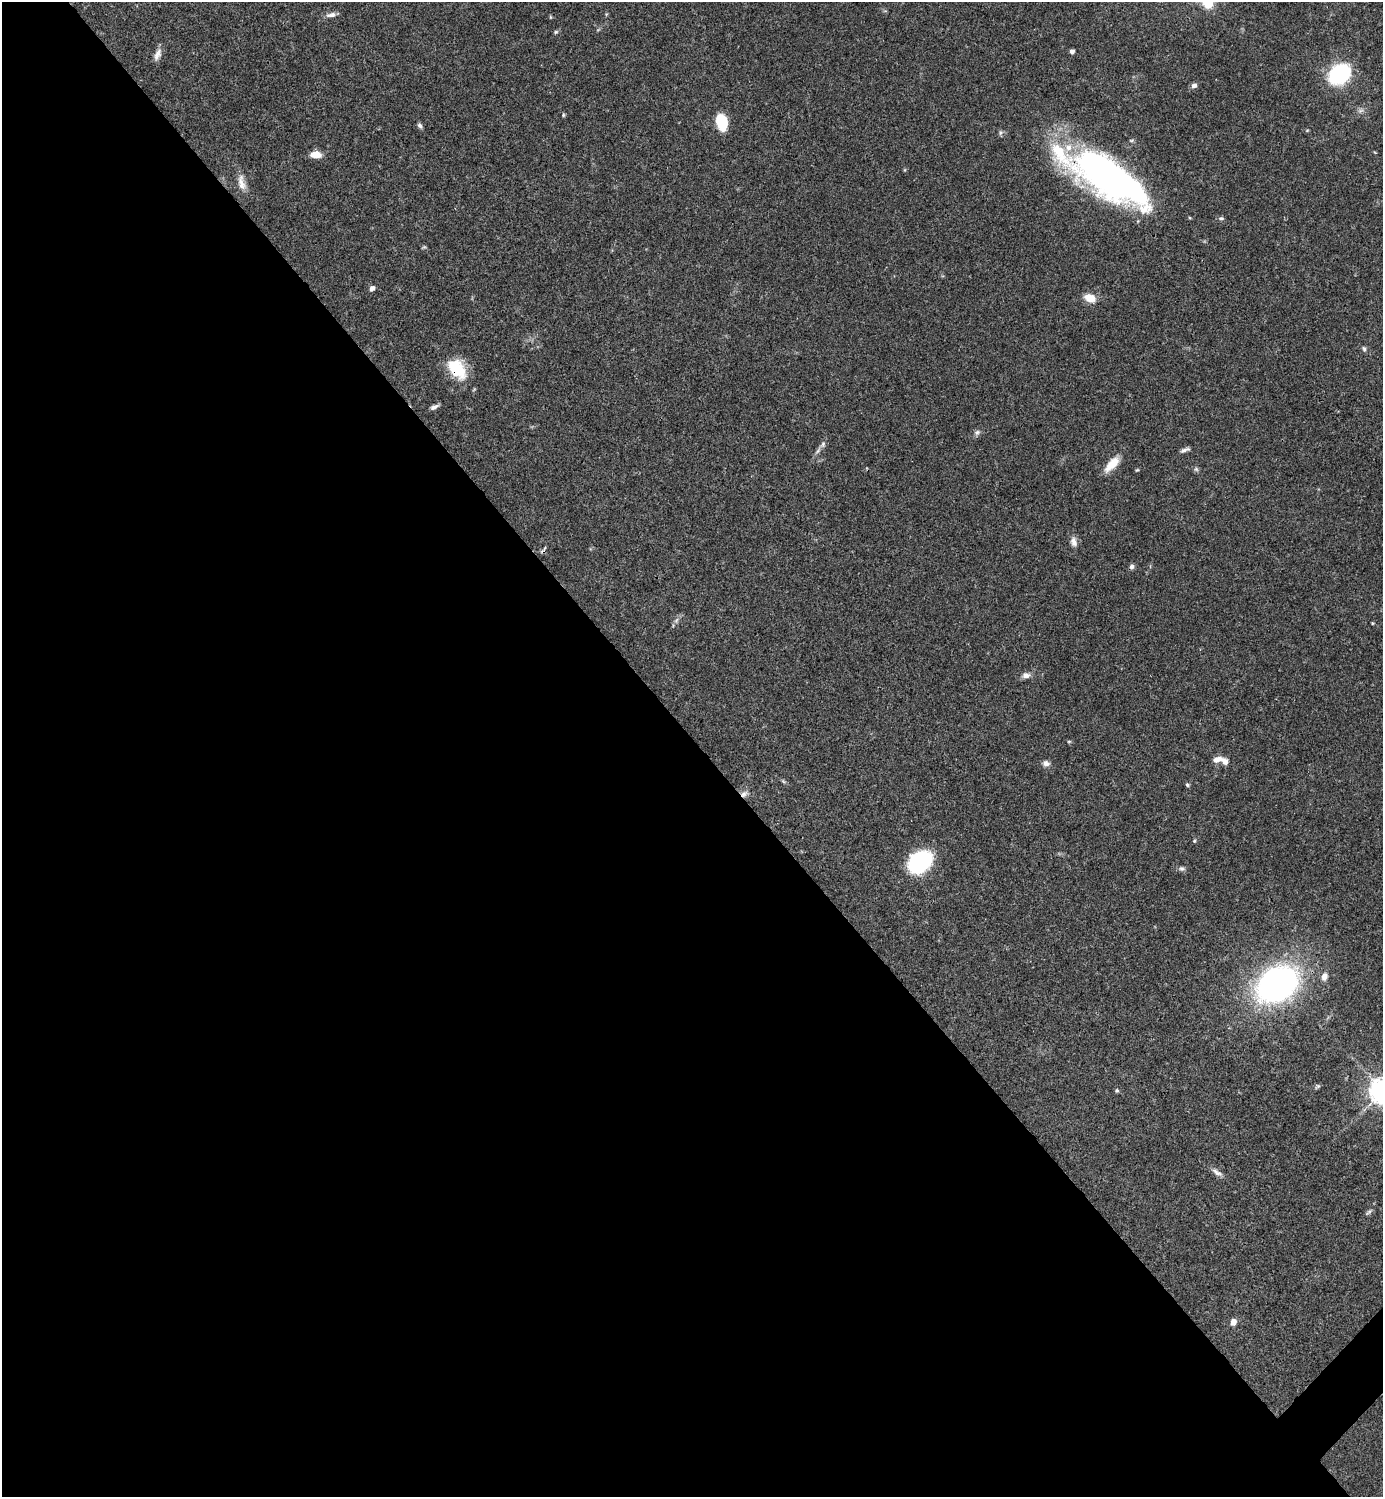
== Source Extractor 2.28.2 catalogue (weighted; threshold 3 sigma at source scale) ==
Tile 9 of 4 x 4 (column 1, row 3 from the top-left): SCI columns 300-1680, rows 1495-2989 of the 5980 x 5981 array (HDU 1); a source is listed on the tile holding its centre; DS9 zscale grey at full resolution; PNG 1385 x 1499 px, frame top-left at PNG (2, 2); no overlay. Shown black and unused: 51% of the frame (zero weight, under 3 of 4 exposures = <1% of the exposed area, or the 3 px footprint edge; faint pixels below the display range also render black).
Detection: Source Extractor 2.28.2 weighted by HDU 2 'WHT'; one run over the whole footprint, this tile lists its part. Background 0.0387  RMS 0.0026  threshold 0.0117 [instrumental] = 3 sigma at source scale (4.5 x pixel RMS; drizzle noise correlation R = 1.50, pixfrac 1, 0.05/0.05 arcsec/px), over >= 5 px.
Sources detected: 56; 1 too faint to see at this stretch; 2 inside a brighter object's white glare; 1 cosmic-ray / hot-pixel residue — not listed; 3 inside a brighter listed object's ellipse — not listed separately; the other 49 listed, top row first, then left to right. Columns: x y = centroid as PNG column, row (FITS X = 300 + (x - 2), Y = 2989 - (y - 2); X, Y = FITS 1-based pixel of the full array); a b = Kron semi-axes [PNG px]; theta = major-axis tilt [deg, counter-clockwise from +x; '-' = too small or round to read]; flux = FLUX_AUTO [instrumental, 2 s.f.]
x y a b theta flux
1208 2 16 14 -39 5.7
331 15 14 6 9 1.3
550 17 6 4 -89 0.24
556 32 7 5 23 0.41
1072 51 4 4 - 1.1
157 55 17 7 68 1.7
1340 74 16 12 44 35
1194 85 7 6 - 0.91
563 115 5 4 - 0.35
722 122 15 10 -77 9.4
420 125 7 5 -54 0.68
1000 132 7 6 - 0.59
316 154 10 7 -5 3.5
1106 176 76 25 -43 73
241 183 23 10 -77 2.8
1190 218 5 3 - 0.26
1221 218 8 5 -2 0.51
372 288 7 5 45 1
1090 298 13 9 -22 3.5
1364 349 8 4 -74 0.54
457 369 27 17 -53 10
434 407 10 5 25 0.98
977 432 9 6 28 0.84
823 444 11 7 52 1.1
1185 450 13 4 22 0.88
1112 464 22 9 46 4.4
1196 469 6 6 - 0.56
1137 470 6 4 43 0.29
1074 542 14 8 -76 1.6
545 548 5 3 - 0.28
1132 567 7 6 - 0.76
676 620 8 6 68 0.79
1026 675 10 7 1 1.4
1069 741 6 4 0 0.28
1217 759 11 6 15 2.1
1046 763 9 7 -15 1.2
783 781 8 4 -32 0.42
1187 785 5 5 - 0.45
744 794 11 7 33 1.3
1194 841 5 4 - 0.31
920 862 18 13 37 35
1182 868 9 6 -4 0.72
1324 976 10 7 75 1.6
1277 984 34 26 32 110
1318 1086 8 4 47 0.44
1117 1090 5 5 - 0.4
1217 1172 16 7 -34 1.4
1369 1212 11 4 45 0.65
1233 1322 6 5 - 2.3
Overlapping masked pixels (flux is a lower limit): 2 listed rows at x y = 457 369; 744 794
Isophote crosses this tile's border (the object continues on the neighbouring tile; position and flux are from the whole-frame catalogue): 1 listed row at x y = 1208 2